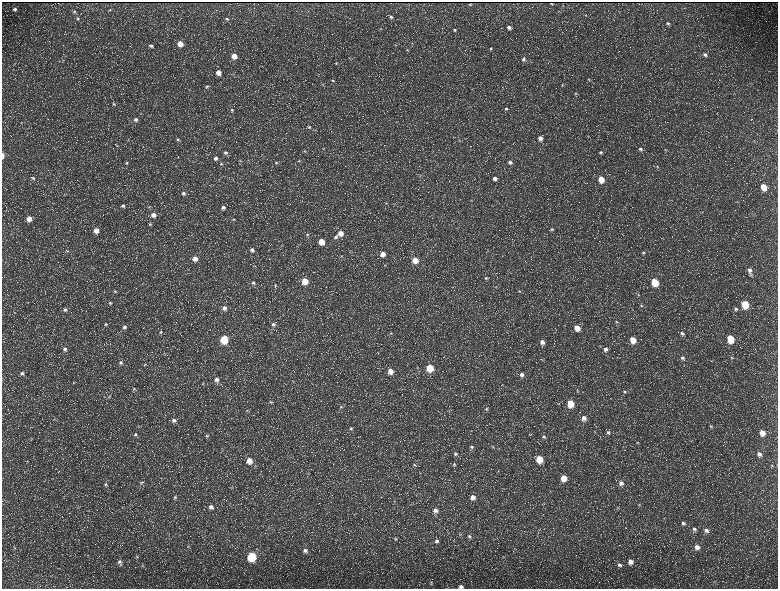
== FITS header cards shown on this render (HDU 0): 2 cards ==
NAXIS1  =                 1552 / length of data axis 1
NAXIS2  =                 1173 / length of data axis 2

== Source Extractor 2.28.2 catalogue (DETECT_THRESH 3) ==
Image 1552 x 1173 px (HDU 0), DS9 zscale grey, zoomed out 1/2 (1 PNG px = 2 x 2 image px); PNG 780 x 591 px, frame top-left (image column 1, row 1173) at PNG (2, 2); no overlay
Background 214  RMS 9.7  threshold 29.1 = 3 sigma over >= 5 px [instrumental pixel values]
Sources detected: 227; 39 cannot appear on this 1/2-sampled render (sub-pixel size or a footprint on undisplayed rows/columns) and are not listed; the other 188 listed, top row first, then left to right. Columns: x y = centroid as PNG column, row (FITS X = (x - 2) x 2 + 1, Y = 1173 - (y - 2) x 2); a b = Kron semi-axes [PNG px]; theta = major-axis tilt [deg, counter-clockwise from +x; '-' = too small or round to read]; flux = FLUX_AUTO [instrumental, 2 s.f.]
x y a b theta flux
551 3 2 1 - 1000
470 5 2 2 - 1300
15 9 4 3 - 4400
110 10 4 3 - 1600
74 11 4 4 - 2500
585 15 4 2 - 1200
391 17 4 4 - 3400
78 18 4 4 - 2600
227 19 5 3 - 3200
668 23 5 3 - 3600
509 27 5 4 - 6400
380 28 4 2 - 1100
454 30 4 4 - 3200
412 43 3 3 - 1200
180 44 4 4 - 23000
151 46 4 4 - 4900
491 48 4 3 - 2100
407 50 4 2 - 1300
705 55 4 4 - 4500
234 56 4 4 - 23000
349 58 3 2 - 920
523 59 4 4 - 4400
336 63 4 4 - 2200
218 72 4 4 - 15000
589 79 4 3 - 1400
333 80 4 3 - 2100
562 85 3 3 - 1400
207 86 5 3 - 2400
575 93 4 3 - 1500
114 104 6 4 -58 2700
506 108 5 4 - 3200
232 110 5 4 - 3000
136 119 5 4 - 6500
309 127 4 4 - 2500
315 130 3 2 - 930
540 138 4 4 - 11000
178 139 5 5 - 3500
459 139 3 3 - 1300
754 141 4 2 - 1300
117 145 3 3 - 1300
640 149 5 4 - 4200
665 150 3 2 - 1100
305 151 5 4 - 2400
225 152 5 5 - 5300
601 152 4 4 - 3600
3 155 5 2 - 9300
216 158 5 5 - 6200
240 161 4 3 - 1800
299 161 4 3 - 1800
510 162 4 4 - 5600
127 163 4 4 - 2700
276 163 5 3 - 2500
221 164 5 4 - 3200
657 166 4 4 - 1700
33 178 5 4 - 3100
495 178 5 4 - 8700
601 179 5 4 - 32000
763 187 5 4 - 38000
183 193 5 4 - 5600
386 203 5 3 - 1700
123 206 5 4 - 4400
149 207 4 3 - 1900
223 207 6 5 - 7500
153 215 5 5 - 13000
29 219 5 5 - 22000
234 219 5 3 - 2100
150 224 5 4 - 2900
552 229 5 4 - 3100
96 230 4 4 - 18000
341 233 5 5 - 20000
307 234 5 4 - 3500
336 237 5 5 - 5300
321 241 5 4 - 32000
300 244 3 2 - 1200
252 250 5 5 - 7400
67 251 4 3 - 1700
643 252 5 4 - 2500
383 254 5 5 - 17000
341 256 3 3 - 1800
195 259 5 5 - 16000
415 260 5 5 - 30000
385 265 4 4 - 2100
254 266 4 3 - 1900
750 270 8 5 -70 11000
486 278 5 4 - 3500
305 281 5 5 - 42000
655 282 5 4 - 66000
253 283 6 5 - 5400
275 285 5 4 - 3000
115 291 4 4 - 2600
519 291 5 4 - 2700
638 295 4 4 - 2400
110 303 4 4 - 2800
745 304 5 4 - 90000
641 306 5 4 - 2400
224 308 6 5 - 8600
736 309 6 5 - 4800
65 310 6 5 - 5400
617 322 5 4 - 2700
106 324 5 4 - 3100
273 324 6 5 - 5800
124 327 5 4 - 5400
577 328 5 4 - 23000
160 332 5 4 - 3600
391 333 4 2 - 1500
682 333 6 4 -27 4200
224 339 5 4 - 94000
730 339 5 4 - 76000
633 340 5 4 - 32000
542 342 5 5 - 10000
65 349 5 5 - 6300
606 349 5 5 - 7200
732 357 5 4 - 2400
682 358 6 5 - 5900
121 362 5 5 - 4300
145 364 5 3 - 2100
430 368 5 4 - 64000
390 371 6 5 - 17000
22 373 6 5 - 5700
522 374 6 5 - 7900
217 379 6 5 - 10000
74 383 5 3 - 2000
203 384 4 3 - 2400
134 389 5 4 - 2700
624 392 5 4 - 2600
109 397 4 3 - 1900
270 402 5 4 - 3300
570 403 5 4 - 52000
341 407 5 4 - 3900
486 409 5 4 - 3300
247 410 5 4 - 2400
584 418 5 5 - 11000
174 420 5 5 - 6600
711 426 5 4 - 3200
138 427 5 3 - 1900
351 428 5 5 - 3900
594 431 3 2 - 1100
608 432 5 4 - 3600
762 433 6 5 - 23000
529 434 3 2 - 930
135 435 6 4 -3 3800
207 436 6 4 7 3300
543 437 5 5 - 4200
31 438 4 3 - 1700
637 443 5 3 - 2100
472 447 6 5 - 5200
493 447 5 3 - 1900
455 454 6 5 - 5400
759 454 6 6 - 9500
539 459 5 4 - 52000
27 461 4 3 - 1900
249 461 6 5 - 25000
454 464 5 4 - 3500
414 465 5 3 - 3200
772 466 5 4 - 2800
260 474 4 2 - 1500
564 478 5 5 - 32000
142 482 5 4 - 2600
621 483 6 5 - 7700
106 484 5 5 - 4100
232 487 5 3 - 1700
175 497 6 5 - 4000
473 497 5 5 - 13000
639 505 4 3 - 1700
211 507 6 5 - 8600
618 508 4 3 - 1600
435 510 6 6 - 11000
683 523 6 5 - 5100
269 528 4 2 - 1100
694 529 6 5 - 5300
706 530 6 5 - 8400
460 534 5 4 - 2200
469 536 6 5 - 3900
395 539 6 5 - 3200
437 541 5 5 - 5500
188 547 4 4 - 2400
697 547 5 5 - 11000
15 548 5 3 - 2300
305 550 5 5 - 7000
252 556 5 5 - 160000
137 557 4 3 - 1800
503 557 3 3 - 1300
119 562 5 5 - 5400
630 562 5 5 - 14000
142 565 4 2 - 1500
619 565 7 5 -26 5200
431 582 3 3 - 1700
461 586 4 3 - 6200
At the frame edge (FLAGS 8, measured only in part): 2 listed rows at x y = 3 155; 461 586
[39 sub-pixel or undisplayed-footprint detections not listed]